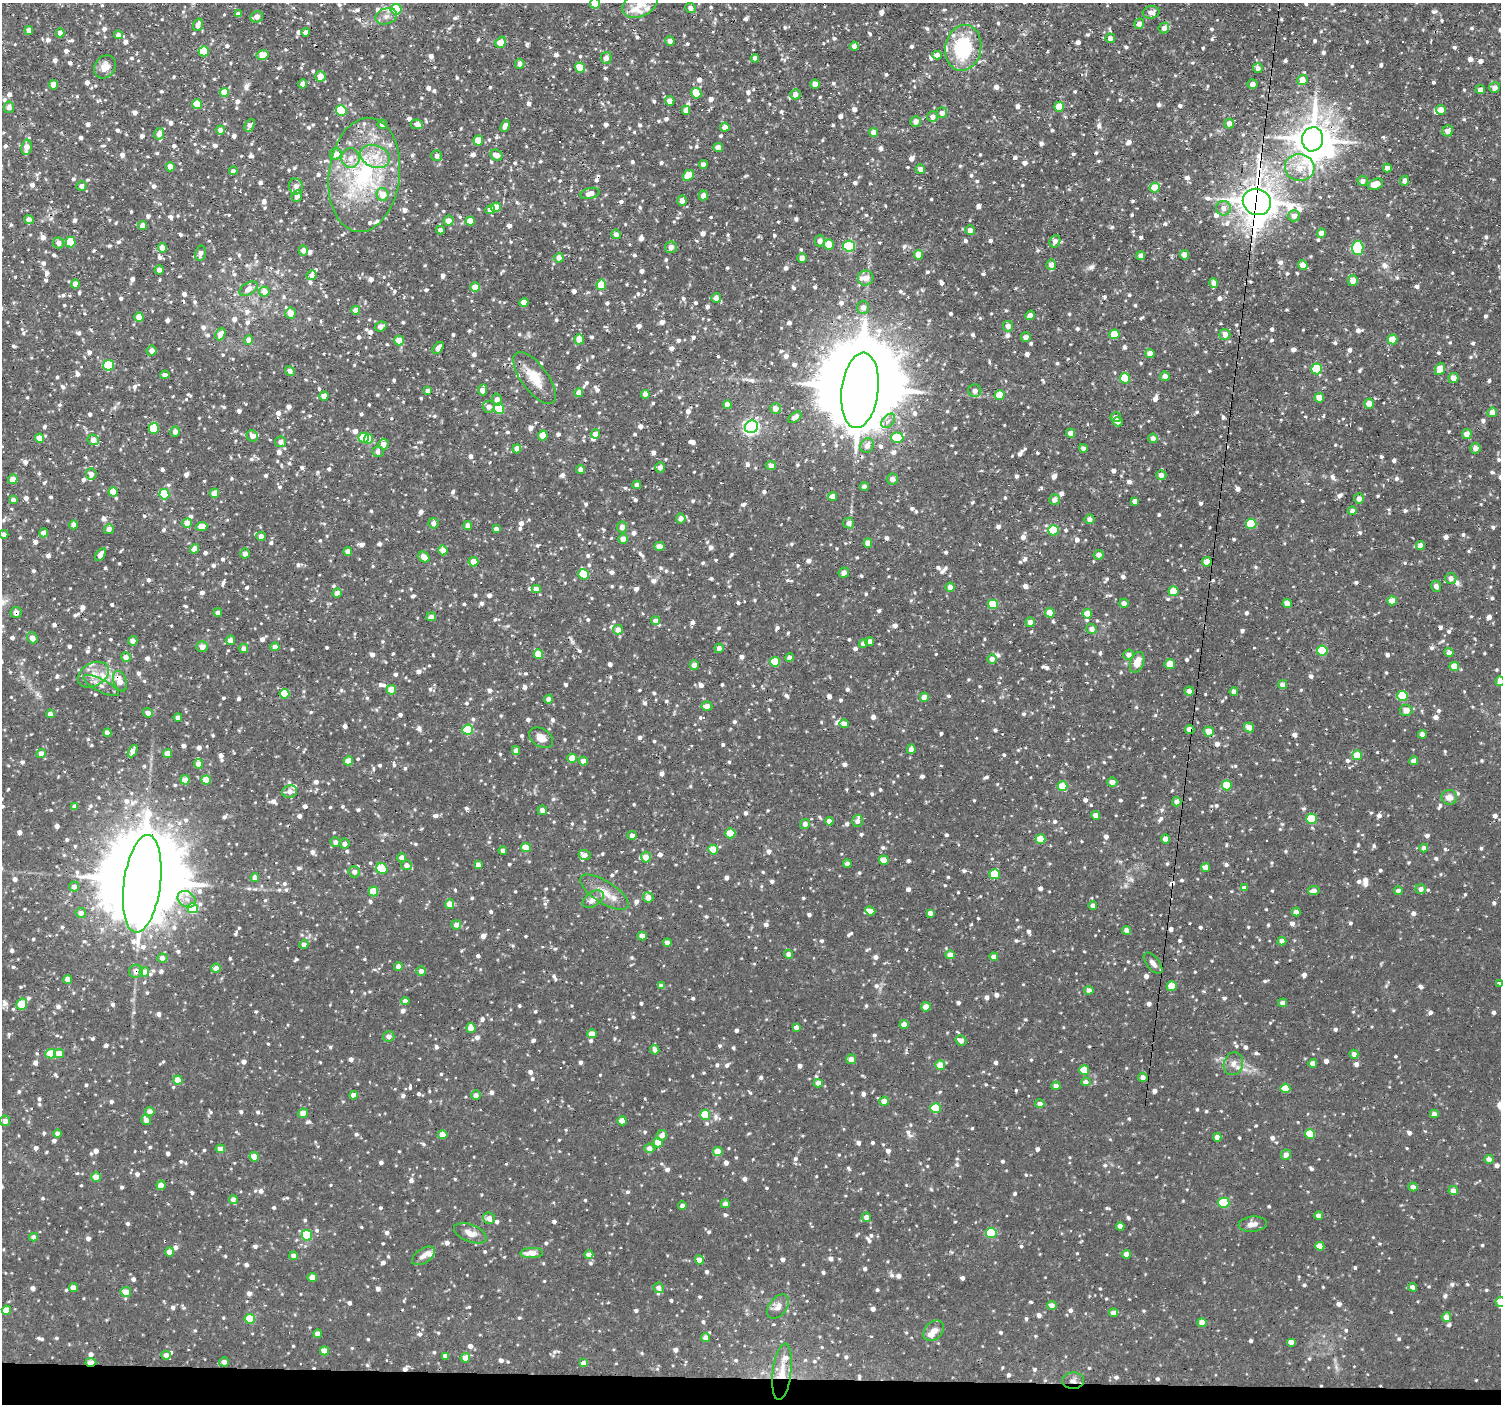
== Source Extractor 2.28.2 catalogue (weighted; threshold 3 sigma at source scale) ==
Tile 8 of 3 x 3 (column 2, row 3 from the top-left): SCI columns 1499-2997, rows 213-1614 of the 4495 x 4522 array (HDU 1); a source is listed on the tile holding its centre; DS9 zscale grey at full resolution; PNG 1503 x 1406 px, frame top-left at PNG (2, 3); each listed source drawn as its Kron ellipse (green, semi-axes under 4 px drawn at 4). Shown black and unused: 2% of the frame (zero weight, under 2 of 3 exposures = <1% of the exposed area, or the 3 px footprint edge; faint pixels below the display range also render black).
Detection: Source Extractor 2.28.2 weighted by HDU 2 'WHT'; one run over the whole footprint, this tile lists its part. Background 0.0377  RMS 0.0038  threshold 0.0173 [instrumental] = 3 sigma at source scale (4.5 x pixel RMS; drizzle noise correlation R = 1.50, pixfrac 1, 0.05/0.05 arcsec/px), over >= 5 px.
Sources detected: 1809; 1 inside a brighter object's white glare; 13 cosmic-ray / hot-pixel residue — neither listed nor drawn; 25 inside a brighter listed object's ellipse — not listed separately; of the other 1770, all 500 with FLUX_AUTO >= 1.99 (the completeness limit of this list) listed and drawn (1270 fainter detections not listed), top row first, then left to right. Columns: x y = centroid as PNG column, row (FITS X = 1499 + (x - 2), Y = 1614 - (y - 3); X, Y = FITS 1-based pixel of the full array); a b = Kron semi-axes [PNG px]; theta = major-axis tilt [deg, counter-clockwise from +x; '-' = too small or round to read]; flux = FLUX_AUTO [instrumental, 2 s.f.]
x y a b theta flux
595 3 5 5 - 6.6
640 4 19 12 27 6.2
690 8 5 5 - 2.1
396 9 5 5 - 17
1151 12 8 6 11 2.4
238 14 4 4 - 2.3
386 16 11 8 19 2.3
257 17 6 5 - 3.2
1139 24 5 4 - 2
198 25 6 4 71 2.5
1164 28 5 5 - 2.1
29 30 4 4 - 2.5
306 32 4 4 - 2.1
60 33 4 4 - 2.8
118 35 4 4 - 2.9
1110 38 5 4 - 2
670 41 5 4 - 2.1
501 42 6 5 - 6.1
854 46 4 4 - 2.3
963 48 23 18 79 29
204 51 5 5 - 18
262 55 6 5 - 6.1
937 55 5 4 - 2.3
606 58 6 5 - 2.2
755 58 4 4 - 2.1
520 64 5 5 - 2.1
105 67 12 10 51 3.8
580 68 5 5 - 7.5
1258 68 5 5 - 2.1
320 76 5 5 - 4.4
1302 80 5 5 - 4.7
303 84 4 4 - 2.8
815 84 4 4 - 3.6
1253 84 5 4 - 2.3
54 85 4 4 - 4.8
1495 87 5 5 - 2.2
1480 90 5 4 - 2.1
224 93 4 4 - 8.1
696 93 5 5 - 11
795 94 5 5 - 2.3
670 101 5 4 - 3.6
197 104 5 4 - 11
9 107 6 5 - 2.2
1059 107 5 5 - 8.2
341 110 5 5 - 17
686 110 4 4 - 2.2
1441 110 5 4 - 3.7
942 113 5 5 - 2.1
933 117 5 5 - 2.4
916 121 5 5 - 2.3
1229 123 5 5 - 2.7
382 124 5 4 - 2.2
417 124 6 4 -9 2
250 125 7 4 63 2.2
505 126 6 4 65 2.3
725 127 4 4 - 2.9
220 130 4 4 - 2.2
1448 131 6 5 - 3.2
874 133 4 4 - 3.5
159 134 6 5 - 3
1313 139 12 10 80 1100
478 140 5 5 - 8.3
26 147 7 5 81 4.1
718 148 5 4 - 3.9
336 154 6 5 - 4
496 155 6 5 - 3.5
375 156 15 11 -20 6.3
437 156 5 5 - 2.1
350 158 10 9 - 3.8
703 164 4 4 - 2.1
170 167 4 4 - 4.8
1300 167 15 13 -12 6.5
1387 168 4 4 - 2.7
920 169 5 4 - 2
233 171 4 4 - 2
364 175 57 35 83 55
688 175 6 5 - 8.1
1363 181 5 5 - 2.1
1404 181 5 4 - 2.4
1375 184 8 5 21 6.7
82 186 5 5 - 2
296 186 8 7 - 2.3
1155 188 5 5 - 9.2
590 193 9 5 14 3.3
383 194 6 6 - 5.4
703 195 5 4 - 2.5
297 196 6 5 - 2.4
682 201 5 5 - 2.4
1257 202 14 13 - 1000
496 207 5 4 - 6
1223 208 7 7 - 2.7
490 210 5 4 - 3.5
1294 216 6 5 - 2.3
29 220 5 4 - 2.3
449 221 5 5 - 3.3
470 221 4 4 - 5.6
143 226 4 4 - 2.7
440 230 4 4 - 2.3
970 230 5 4 - 2.6
1321 233 4 4 - 3
616 234 5 4 - 2.2
820 241 5 5 - 2.3
1055 241 6 5 - 2.3
71 242 5 5 - 16
58 243 5 5 - 2.3
829 244 5 5 - 8.2
849 246 6 5 - 35
671 247 6 6 - 2.7
162 248 4 4 - 4.9
1358 248 7 5 -88 34
303 251 5 4 - 2.2
201 253 7 5 77 2.2
919 255 5 4 - 5.2
1185 255 5 4 - 3.4
1141 256 4 4 - 2.2
559 258 5 4 - 2.7
802 258 4 4 - 2.9
1051 265 5 5 - 2.7
1303 265 5 4 - 5
159 270 4 4 - 2
311 275 5 4 - 2
866 278 8 7 - 3
1353 281 5 5 - 3.2
1214 283 5 4 - 2.8
75 284 4 4 - 3.9
601 285 5 5 - 9.8
475 287 5 4 - 4.1
248 289 10 6 32 3.7
264 291 5 5 - 4.5
716 298 5 4 - 3.1
524 302 4 4 - 4.4
863 307 7 6 - 2.2
356 310 4 4 - 3.6
291 313 5 5 - 5.1
1030 315 5 4 - 2.2
139 317 5 4 - 5
381 326 6 4 22 2.4
1008 326 5 5 - 2.2
220 334 6 5 - 2.9
1114 334 5 5 - 10
1225 334 5 5 - 3.1
1026 337 5 4 - 2
579 339 5 5 - 5.4
1393 339 5 5 - 7.2
249 340 5 4 - 2.6
399 341 5 4 - 6.1
438 348 7 4 52 2.6
152 351 5 5 - 2.4
1150 353 4 4 - 3.6
109 365 5 5 - 20
1317 369 5 5 - 20
1440 369 6 4 68 6.2
290 371 5 4 - 2
165 375 4 4 - 2
1165 376 5 4 - 2.2
535 378 31 13 -53 9.3
1125 378 5 5 - 15
1453 378 5 5 - 3.5
482 390 6 4 79 2.5
860 390 38 18 83 9200
428 391 4 4 - 2.2
975 391 6 6 - 2
579 393 4 4 - 3.9
645 394 4 4 - 3
1000 395 5 4 - 8.4
324 396 5 4 - 3.4
1319 398 5 4 - 4.7
497 399 6 4 -75 2.2
727 404 4 4 - 3.5
1369 404 5 5 - 4.4
489 407 6 6 - 2.2
499 408 5 5 - 21
775 408 5 5 - 3.7
1492 412 5 5 - 3.9
795 417 8 4 38 2.8
1116 417 5 5 - 2.2
888 421 8 5 48 2.2
1118 422 5 4 - 2.5
751 427 7 6 - 110
154 428 5 5 - 14
175 432 5 4 - 2.1
1071 433 4 4 - 2.9
595 434 5 4 - 2.8
1467 434 5 5 - 4
543 435 5 5 - 6.2
252 436 6 5 - 2.3
39 438 4 4 - 5.2
364 438 5 5 - 14
897 438 6 5 - 15
1153 438 5 4 - 2
369 439 5 4 - 6.5
93 440 5 5 - 3.2
281 442 5 5 - 2
384 444 5 5 - 2.5
867 446 7 6 - 2.6
1083 448 4 4 - 2
1475 448 5 5 - 2.2
517 449 4 4 - 3.5
378 451 5 5 - 2.3
771 466 5 4 - 2.5
660 468 5 4 - 2
580 470 4 4 - 2.1
91 474 5 5 - 2.3
1161 475 5 5 - 2.3
13 479 5 4 - 3.5
892 479 5 5 - 2.4
637 485 4 4 - 2.2
864 487 4 4 - 2.3
113 492 4 4 - 7.2
214 493 5 4 - 4.5
164 494 5 5 - 17
832 497 4 4 - 3.7
1359 499 5 5 - 2.6
13 500 4 4 - 2
1054 500 5 5 - 2.5
1135 501 4 4 - 2.5
1352 511 4 4 - 2.1
681 518 5 5 - 2.5
1090 519 5 5 - 2
187 523 5 5 - 3.9
433 523 5 5 - 2.1
849 523 5 5 - 2.1
1251 524 5 5 - 18
74 525 4 4 - 3.1
468 526 4 4 - 2.2
202 527 5 4 - 5.3
622 527 5 5 - 2.6
109 529 5 5 - 2
496 529 4 4 - 2
1053 530 5 5 - 17
44 533 4 4 - 3
4 534 4 4 - 2.1
261 536 4 4 - 2.5
623 539 4 4 - 3.8
868 543 4 4 - 3.9
1420 545 4 4 - 2.3
659 546 5 4 - 3.5
195 549 5 4 - 4.1
443 550 5 4 - 4.2
348 552 4 4 - 3.3
245 554 5 4 - 2.1
100 555 7 4 56 2.6
1099 555 5 5 - 2
424 557 6 4 -45 4.4
473 562 5 4 - 4.9
1207 562 5 4 - 5.7
844 573 5 5 - 2.2
584 574 5 5 - 13
1451 578 5 5 - 2.2
1436 586 5 5 - 2.1
950 587 4 4 - 2.6
536 589 4 4 - 2.7
1173 591 5 5 - 8.5
337 593 4 4 - 2.6
1392 601 5 4 - 7.3
1124 603 4 4 - 2.3
993 604 5 5 - 12
1287 604 4 4 - 4.2
16 613 5 5 - 2.1
218 613 4 4 - 2.1
1050 613 5 4 - 6.6
1087 614 4 4 - 5.5
431 617 5 4 - 2.6
656 621 4 4 - 2.6
1030 622 5 4 - 2.9
1092 629 5 5 - 2.2
618 630 5 4 - 3
32 638 6 5 - 2.7
230 640 5 4 - 2.7
133 641 5 4 - 2.5
869 642 4 4 - 2.5
863 643 5 4 - 2.2
202 647 5 5 - 2.9
275 647 4 4 - 3.1
244 648 4 4 - 2.1
719 648 4 4 - 2.2
1322 651 5 5 - 18
1449 653 4 4 - 2
538 654 4 4 - 8.6
1128 655 5 5 - 2.1
126 657 5 4 - 2.6
790 658 4 4 - 2.2
992 659 5 4 - 2.3
775 662 5 5 - 15
1137 662 11 6 71 5.1
1170 664 5 5 - 5.6
694 665 5 4 - 2.9
1454 666 5 4 - 6.6
93 675 16 11 29 5.3
120 681 10 6 -72 3.6
1500 681 5 4 - 3.6
101 685 19 6 -27 2.6
1283 685 4 4 - 2.8
391 690 5 4 - 7.2
1189 691 5 4 - 2.4
1234 691 4 4 - 2.1
284 694 5 5 - 14
1402 696 5 5 - 15
924 697 4 4 - 3.7
548 699 4 4 - 2
707 706 5 4 - 2.8
1406 710 6 5 - 3
148 713 5 4 - 2.2
50 714 4 4 - 2.3
178 717 4 4 - 2.4
844 724 5 4 - 2.7
1249 728 5 4 - 3.8
1190 729 5 4 - 3.7
468 730 5 5 - 20
1209 732 5 5 - 5.3
107 733 4 4 - 2.5
1422 734 4 4 - 2.6
541 738 13 9 -34 3.5
911 749 5 4 - 2.4
133 751 7 4 64 3
516 751 4 4 - 2.1
167 753 4 4 - 4.1
41 754 5 4 - 3.4
1357 755 5 4 - 7.4
572 758 4 4 - 6.7
348 761 5 4 - 5.8
583 761 4 4 - 3.9
1414 761 4 4 - 2.4
198 764 5 4 - 3.6
185 780 4 4 - 4.7
206 780 4 4 - 8.3
1112 782 5 4 - 3
1227 785 5 5 - 13
1063 786 5 5 - 11
290 791 7 6 - 2.6
1449 797 8 7 - 2.9
1177 802 5 4 - 2.7
75 807 4 4 - 2.1
542 810 5 5 - 2.5
1096 815 4 4 - 3
1311 819 5 5 - 14
829 821 4 4 - 2.1
857 821 6 5 - 2.1
805 824 5 5 - 2.1
730 833 5 5 - 11
632 835 4 4 - 2.1
1041 839 5 5 - 11
1165 839 4 4 - 3.9
335 842 5 5 - 2.2
345 844 5 5 - 2.1
526 847 5 4 - 6.9
1424 848 4 4 - 2.3
503 850 4 4 - 2
713 850 5 5 - 11
585 855 6 5 - 2.4
402 857 4 4 - 2.8
646 857 5 5 - 4
884 860 5 4 - 7.3
847 864 4 4 - 2.1
407 865 5 5 - 2.3
478 865 4 4 - 2.2
1206 868 4 4 - 4.2
382 869 6 5 - 14
354 872 6 5 - 2.3
995 874 5 5 - 10
255 877 4 4 - 2.8
142 884 49 18 83 10000
74 886 5 5 - 2.1
1244 888 4 4 - 2
1421 889 5 5 - 2.1
1314 891 6 4 10 2.4
1398 891 4 4 - 2.2
373 892 5 5 - 8.6
604 892 28 11 -32 6.2
648 897 5 5 - 3.9
187 899 9 7 -34 2.2
593 899 12 7 34 3.3
450 904 5 4 - 4.2
1093 906 4 4 - 2.6
193 908 5 5 - 26
870 911 5 4 - 5.6
1296 912 4 4 - 2
81 913 5 5 - 2.4
930 913 4 4 - 2
456 925 5 4 - 2
1127 930 4 4 - 2.4
642 936 4 4 - 3.9
1282 941 4 4 - 2.7
667 943 4 4 - 2.1
304 944 4 4 - 2.1
789 954 4 4 - 2.2
950 955 5 4 - 3.2
994 957 4 4 - 2.9
162 958 5 4 - 2.5
1153 963 12 6 -51 2.1
398 967 4 4 - 2.6
216 968 5 4 - 2.9
136 971 7 6 - 2.5
421 971 5 4 - 2.3
144 972 5 4 - 3.9
68 979 4 4 - 3.5
1500 983 4 3 - 2
661 986 4 4 - 2.2
1172 986 5 5 - 9
1089 990 4 4 - 2.4
405 1001 4 4 - 2.9
1282 1003 4 4 - 2.3
22 1004 6 5 - 10
926 1007 4 4 - 5.1
904 1025 4 4 - 3.8
796 1027 4 4 - 2.1
471 1028 5 4 - 4.4
592 1034 5 4 - 3.7
389 1036 5 5 - 2.2
961 1040 5 5 - 2.3
655 1050 5 4 - 2
51 1054 5 5 - 11
59 1054 5 4 - 4.6
1354 1054 4 4 - 2.4
851 1059 5 5 - 2.8
1313 1063 4 4 - 2.2
1233 1064 12 9 72 2.7
940 1065 5 5 - 5.3
1084 1070 5 5 - 9.1
1143 1077 4 4 - 2.1
178 1080 4 4 - 7.7
1086 1082 4 4 - 2.3
818 1083 4 4 - 3.2
1056 1086 4 4 - 2.6
1285 1088 5 4 - 8.5
353 1095 4 4 - 2.7
476 1095 5 5 - 2.2
884 1101 5 4 - 3.1
1040 1104 5 4 - 2.2
936 1108 5 5 - 16
150 1111 4 4 - 2.8
303 1113 5 4 - 4.6
1434 1114 4 4 - 2.2
705 1115 5 5 - 14
146 1120 5 4 - 2.1
5 1121 5 5 - 2.5
622 1121 4 4 - 5.1
57 1134 4 4 - 2.2
1310 1134 5 5 - 12
443 1135 5 4 - 5.4
662 1135 5 5 - 2.8
1217 1137 4 4 - 2.9
658 1143 5 4 - 5.4
649 1148 5 5 - 2.7
220 1149 4 4 - 4.2
718 1152 5 4 - 6.6
1286 1155 5 5 - 2.3
254 1157 5 4 - 5.5
1489 1159 5 4 - 2.7
96 1177 4 4 - 5.2
161 1185 5 4 - 4.5
1413 1187 4 4 - 2.4
1453 1191 5 4 - 3.2
233 1200 4 4 - 2.8
1224 1203 5 5 - 14
725 1204 4 4 - 2.5
682 1206 4 4 - 2
1319 1216 4 4 - 3.1
866 1217 4 4 - 2.4
489 1218 6 5 - 2.4
1253 1224 14 7 5 2.8
1120 1226 4 4 - 2.3
470 1233 17 8 -21 3.7
991 1233 5 5 - 24
307 1235 5 5 - 20
34 1237 4 4 - 2.1
1320 1246 4 4 - 4.8
169 1252 4 4 - 3.3
532 1253 11 5 1 4
1126 1254 4 4 - 2.9
589 1255 4 4 - 3.7
294 1256 4 4 - 2.8
423 1256 13 7 34 2.2
699 1260 4 4 - 3.9
312 1277 4 4 - 4.3
1413 1287 4 4 - 2.4
73 1288 4 4 - 2.8
659 1288 5 5 - 2
126 1292 5 5 - 4.9
1500 1302 5 4 - 5.5
1052 1305 5 4 - 2.8
778 1307 14 8 50 2.9
6 1310 4 4 - 5.7
1114 1313 4 4 - 2.9
1446 1317 5 4 - 3.3
250 1319 5 5 - 14
1202 1322 4 4 - 3.9
934 1331 12 8 45 2.7
318 1334 4 4 - 2.1
706 1338 4 4 - 3
1291 1342 5 4 - 2.8
324 1351 4 4 - 4.6
166 1355 5 4 - 2.8
445 1356 4 4 - 2
465 1358 5 4 - 3.5
91 1362 5 3 - 6
224 1362 5 4 - 2.3
583 1363 4 4 - 2.4
782 1372 28 9 83 6.7
1073 1381 11 8 2 2
Overlapping masked pixels (flux is a lower limit): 14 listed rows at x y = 1448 131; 1313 139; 233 171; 364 175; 1257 202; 860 390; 16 613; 120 681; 1190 729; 142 884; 136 971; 91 1362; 782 1372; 1073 1381
Isophote crosses this tile's border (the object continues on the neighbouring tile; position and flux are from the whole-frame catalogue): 5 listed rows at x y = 595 3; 640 4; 1500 681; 1500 983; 1500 1302